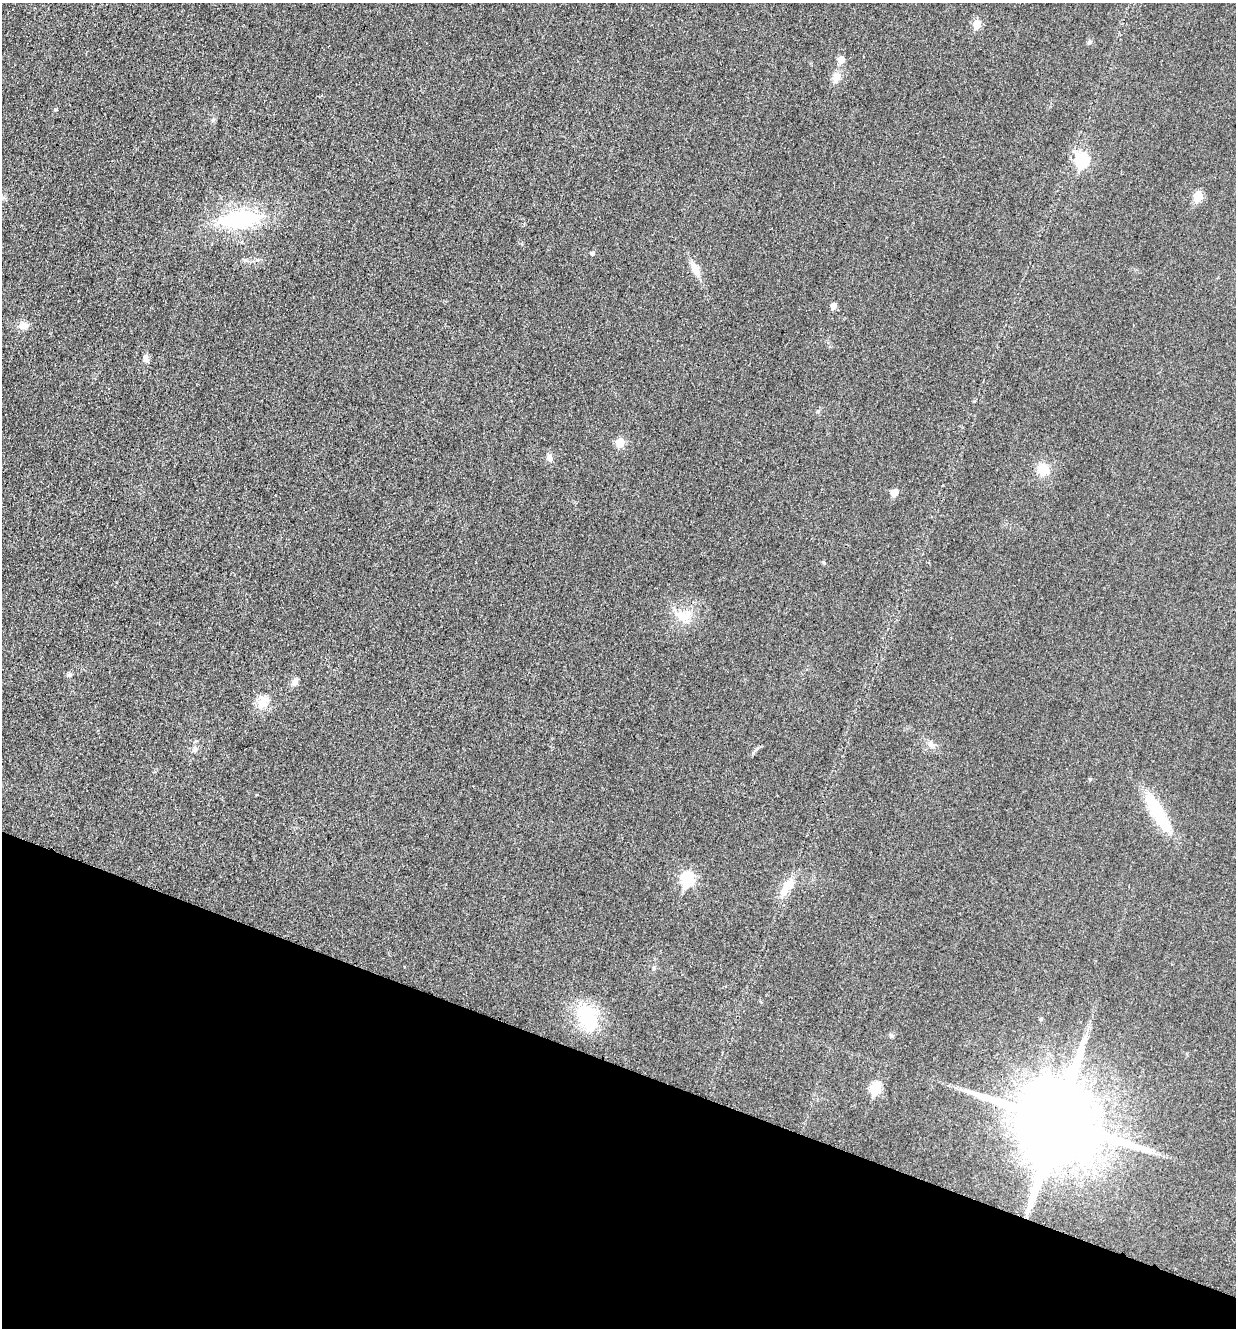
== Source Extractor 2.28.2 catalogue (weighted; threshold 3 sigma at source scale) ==
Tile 15 of 4 x 4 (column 3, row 4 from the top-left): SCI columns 2742-3975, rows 24-1349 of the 5358 x 5347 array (HDU 1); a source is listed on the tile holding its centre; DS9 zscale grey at full resolution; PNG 1238 x 1330 px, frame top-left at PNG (2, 3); no overlay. Shown black and unused: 20% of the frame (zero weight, under 3 of 4 exposures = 2% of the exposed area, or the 3 px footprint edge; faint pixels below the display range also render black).
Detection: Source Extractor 2.28.2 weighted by HDU 2 'WHT'; one run over the whole footprint, this tile lists its part. Background 0.0415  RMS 0.0062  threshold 0.0281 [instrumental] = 3 sigma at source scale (4.5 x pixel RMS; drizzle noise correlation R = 1.50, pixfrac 1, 0.05/0.05 arcsec/px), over >= 5 px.
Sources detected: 33; all 33 listed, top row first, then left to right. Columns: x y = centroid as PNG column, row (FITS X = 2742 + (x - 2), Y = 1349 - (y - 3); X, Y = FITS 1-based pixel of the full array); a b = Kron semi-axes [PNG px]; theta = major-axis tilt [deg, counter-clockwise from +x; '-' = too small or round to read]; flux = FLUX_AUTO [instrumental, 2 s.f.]
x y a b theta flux
977 24 6 5 - 13
1090 42 6 4 44 1
841 59 6 6 - 5.6
836 77 15 10 72 5.1
55 109 5 3 - 0.62
1082 160 7 6 - 56
1198 196 6 5 - 21
241 219 42 17 7 60
592 253 5 4 - 1.3
695 268 18 10 -66 6.7
833 306 5 5 - 4.3
23 326 12 9 13 4.7
146 359 11 7 -67 2.4
620 443 6 5 - 15
550 457 10 7 -83 2.6
1043 469 12 12 - 12
894 493 5 5 - 9.4
824 563 5 4 - 0.71
683 615 26 14 -1 12
69 675 7 5 -4 1.3
295 682 9 6 49 3.1
262 702 19 12 77 8
931 744 9 6 -17 2.4
194 749 7 5 61 1.5
1158 814 59 15 -60 29
687 879 7 6 - 66
786 887 29 10 59 11
654 968 6 4 -90 0.86
588 1018 34 22 -63 33
1041 1019 4 4 - 0.83
891 1035 6 5 - 1.1
875 1088 6 6 - 34
1058 1122 23 23 - 11000
Overlapping masked pixels (flux is a lower limit): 1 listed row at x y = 1058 1122
Unlisted compact peaks at least as high as the median listed source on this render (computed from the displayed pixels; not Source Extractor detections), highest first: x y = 753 753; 1090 779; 818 411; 974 401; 213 120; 258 260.